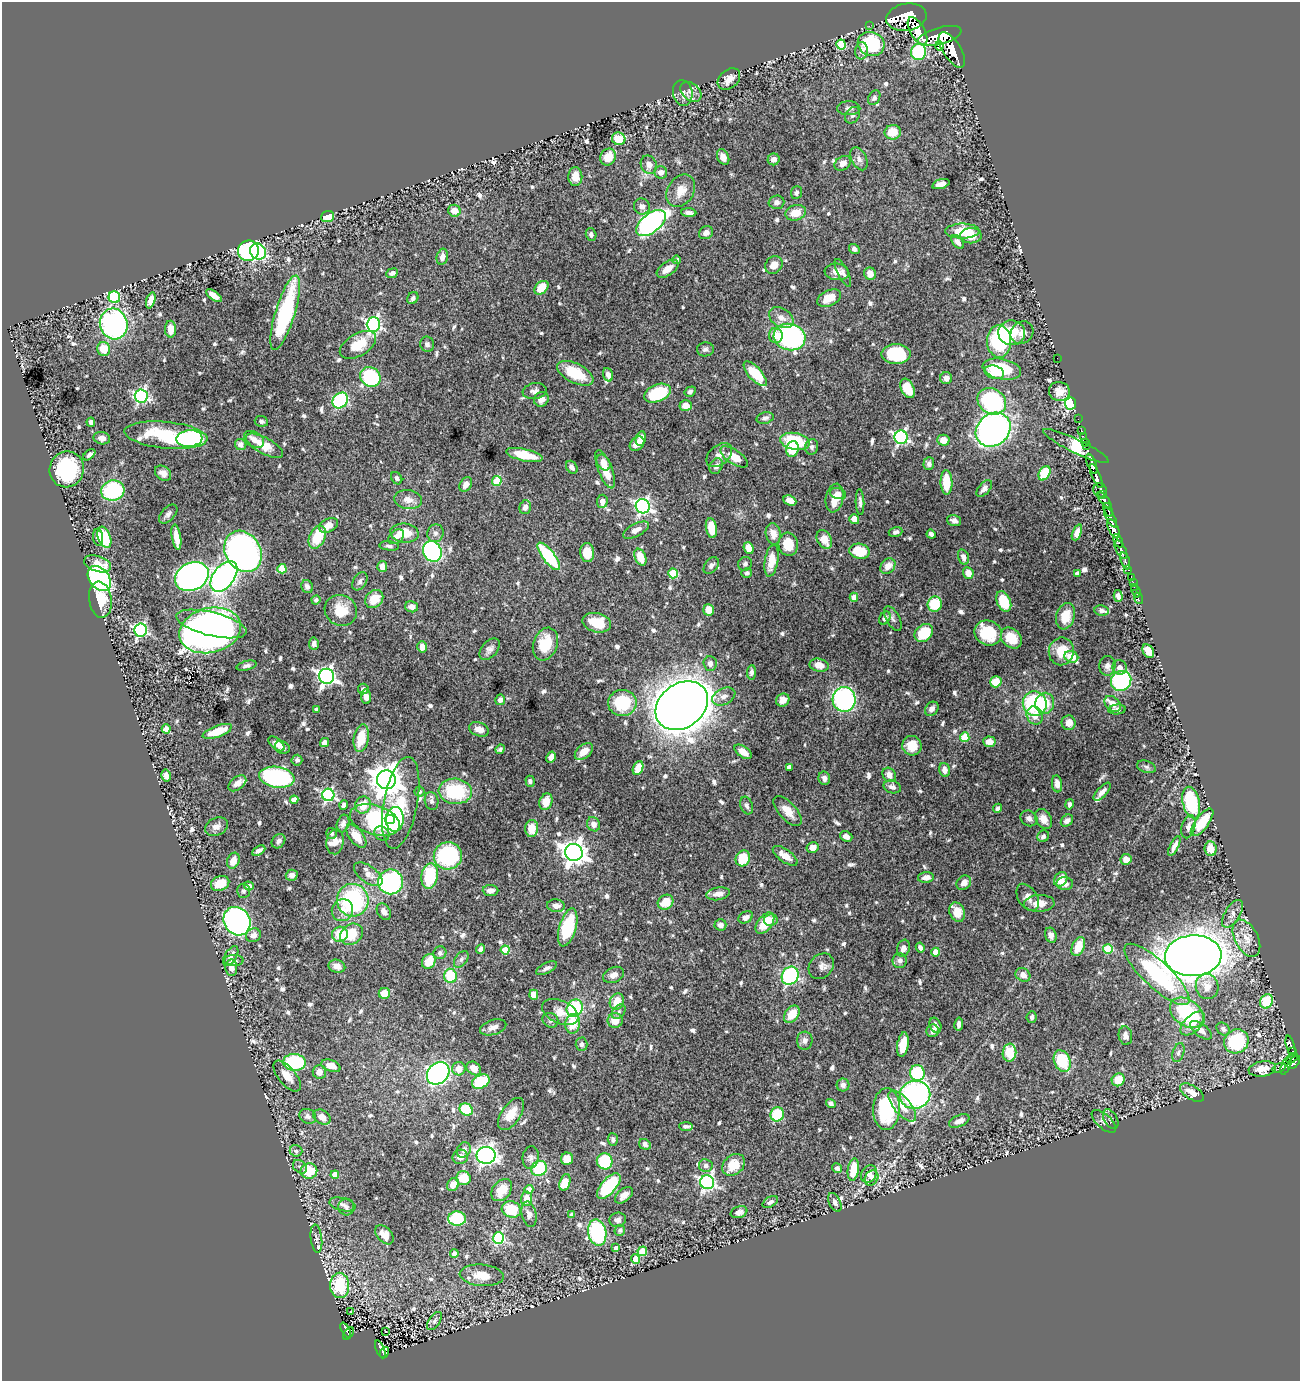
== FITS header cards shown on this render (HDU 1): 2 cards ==
NAXIS1  =                 1298
NAXIS2  =                 1379

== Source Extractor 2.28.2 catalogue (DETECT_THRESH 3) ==
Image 1298 x 1379 px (HDU 1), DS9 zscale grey, 1 PNG px = 1 image px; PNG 1302 x 1383 px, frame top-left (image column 1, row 1379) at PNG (2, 2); each listed source drawn as its Kron ellipse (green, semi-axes under 4 px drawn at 4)
Background 1.41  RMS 0.014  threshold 0.0407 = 3 sigma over >= 5 px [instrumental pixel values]
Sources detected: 765; of the 765, the 500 brightest by FLUX_AUTO listed and drawn (265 fainter detections omitted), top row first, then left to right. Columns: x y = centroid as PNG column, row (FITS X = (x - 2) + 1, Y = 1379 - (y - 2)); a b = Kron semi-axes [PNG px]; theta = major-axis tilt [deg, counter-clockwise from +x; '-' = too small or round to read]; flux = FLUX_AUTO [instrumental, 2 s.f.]
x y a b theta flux
906 17 20 13 10 7500
869 26 2 2 - 12
918 31 15 7 -61 4500
940 36 22 8 15 6500
841 44 5 4 - 28
871 44 13 12 - 68
939 46 4 3 - 480
952 50 20 9 -58 5700
861 51 8 6 82 3.6
919 52 8 7 - 72
729 79 12 9 41 8.8
691 92 12 8 -41 5.5
683 93 13 9 -82 5.6
874 98 8 5 61 2.6
849 108 11 7 -1 3.5
853 115 9 6 56 3.3
893 132 8 7 - 17
619 139 7 6 - 19
608 157 9 7 58 15
723 157 8 5 -64 6.4
774 159 6 5 - 5.6
859 159 12 7 -63 4.6
843 163 9 6 36 5.2
649 165 9 8 - 5.6
661 172 6 6 - 4.9
575 176 9 7 88 9.7
941 184 9 4 17 7.2
681 191 17 13 57 14
796 193 6 5 - 3
776 202 8 6 2 3.7
642 206 8 7 - 4.8
454 211 6 6 - 11
689 213 7 4 -4 3.5
796 213 10 7 15 15
327 216 6 5 - 17
651 223 17 9 39 270
962 231 17 7 0 25
706 233 7 6 - 5
591 234 6 5 - 3
971 236 10 7 0 10
958 242 8 5 -54 4.2
854 249 5 4 - 3.7
248 251 10 10 - 140
258 252 8 7 - 99
442 257 8 5 78 4.4
677 260 4 4 - 2.8
774 265 9 8 - 8.9
667 269 12 6 35 9
837 272 12 8 -6 7.3
392 273 6 4 22 3.6
843 273 15 5 -64 3.6
870 274 6 6 - 9
541 288 8 5 42 17
214 296 9 4 -36 7.7
114 297 6 6 - 85
413 298 6 5 - 2.6
829 298 13 7 26 15
151 300 8 4 72 8.7
285 313 39 9 73 100
781 318 13 9 -33 7.9
114 324 15 14 - 200
373 324 7 6 - 200
171 329 8 5 -88 9.6
1012 333 13 12 - 39
1022 333 12 10 44 6.6
776 336 7 7 - 9.2
790 337 16 13 -14 190
999 341 16 12 -88 78
427 344 8 7 - 3
358 345 20 11 30 21
104 349 7 6 - 17
705 349 8 7 - 2.9
896 354 14 10 0 58
1057 358 2 2 - 22
1002 369 19 10 -11 46
994 372 10 6 -15 13
575 373 20 9 -27 32
755 374 15 6 -47 32
608 375 7 4 -71 6.2
370 377 10 9 - 97
946 378 6 6 - 5.7
907 388 10 6 -65 21
535 391 12 8 8 4.4
1059 391 10 9 - 8.2
690 392 6 4 31 2.6
657 393 14 8 22 49
141 396 6 6 - 210
541 399 8 7 - 6.8
340 400 9 7 46 120
992 401 15 12 -32 110
1071 403 6 5 - 180
686 406 6 5 - 9.4
765 418 8 5 15 2.8
1078 419 2 2 - 22
261 421 6 5 - 2.6
91 422 4 4 - 3.3
993 430 19 15 41 350
1081 430 2 2 - 20
166 435 42 13 -6 63
1083 436 2 2 - 22
901 437 7 6 - 190
102 438 8 6 -11 4.8
189 439 13 8 5 170
254 439 11 7 -33 6.5
641 439 7 5 77 12
943 440 6 5 - 11
795 441 15 8 -11 54
1085 442 2 2 - 25
241 444 6 5 - 4.9
637 444 8 6 43 8.3
264 446 21 8 -28 18
1076 446 36 7 -26 80
1086 446 3 2 - 34
812 447 8 6 76 3.6
792 449 8 6 76 20
89 455 7 4 40 2.8
524 455 18 6 -13 25
719 455 15 9 40 7
734 457 16 7 -33 16
603 462 8 6 -56 7.7
929 464 6 5 - 3.8
1092 464 11 4 -69 1800
716 466 8 6 62 4.5
572 467 7 5 -55 3.8
67 469 18 17 - 75
605 469 20 7 -69 20
163 473 9 6 -36 5.7
1044 473 8 5 60 32
1096 476 13 3 -67 1900
397 478 7 5 -55 2.7
497 481 5 4 - 33
946 482 12 6 -89 24
466 485 8 5 55 5.7
984 489 10 5 49 4.9
113 490 11 10 - 79
1100 490 7 6 - 210
838 494 8 5 -17 4
1103 494 3 3 - 180
834 498 14 8 78 14
408 500 14 9 -7 8.3
790 500 7 4 -24 5.2
1104 500 9 4 -51 920
602 501 6 5 - 7.3
860 502 13 4 -87 3.3
643 506 7 7 - 250
525 507 7 5 72 5.2
1108 510 7 3 -73 510
168 514 11 6 47 4
1110 518 11 4 -60 780
854 519 5 5 - 7.7
954 521 7 5 -17 4.3
328 525 10 6 28 10
711 528 10 5 -80 22
1114 529 10 5 -65 2500
636 530 14 6 27 7.5
895 532 7 5 17 2.5
1077 532 8 4 67 6.1
405 533 14 9 -6 21
435 533 9 8 - 4.2
773 534 11 7 -79 8.1
931 534 5 4 - 3.1
98 537 8 5 -83 5.9
104 537 11 6 -69 28
176 537 13 4 -81 12
317 537 12 8 67 31
396 537 9 6 43 7
824 539 10 7 -63 13
1118 541 7 3 -63 650
788 544 11 9 -81 18
389 546 10 4 -6 2.6
749 548 6 5 - 9.8
1121 550 10 4 -61 1700
243 551 22 17 -57 430
432 551 10 9 - 190
859 551 10 7 -12 28
587 552 9 7 -84 17
549 556 17 6 -52 73
640 557 9 5 -68 17
963 557 8 5 -75 4.5
772 561 16 6 80 17
1125 561 9 3 -72 350
98 564 14 8 -17 11
745 564 7 6 - 2.6
382 566 5 5 - 7.1
711 566 9 6 52 3.6
888 566 8 6 46 9.6
282 569 4 4 - 24
1128 569 3 3 - 140
673 573 5 5 - 41
747 573 5 4 - 2.8
968 573 6 5 - 10
1077 573 4 4 - 4.2
192 576 17 13 26 460
224 576 17 10 53 370
1131 577 4 2 - 66
99 579 14 9 -51 230
360 581 10 6 59 3.4
1133 582 2 2 - 15
307 586 7 5 -67 3.2
1134 587 2 2 - 19
1136 591 7 2 -69 28
1118 596 6 4 -75 4.1
854 597 4 4 - 9.7
1138 598 6 3 -69 39
374 599 10 8 43 18
100 600 18 11 -81 23
316 600 5 4 - 2.6
1004 601 11 6 -66 30
935 604 7 7 - 32
412 607 6 5 - 5.3
341 610 16 15 - 21
709 610 6 5 - 12
1101 611 7 5 -8 2.8
1065 616 13 9 74 15
885 618 7 5 58 3.7
893 618 13 6 -61 3.5
597 623 14 9 -14 27
211 624 36 11 -14 300
141 630 6 6 - 180
210 630 31 22 14 780
924 633 10 8 41 35
988 633 14 12 -24 30
1011 638 12 9 -44 17
314 644 6 5 - 3.1
545 644 17 12 70 28
422 647 6 5 - 6.9
490 649 13 7 50 4.2
1061 651 14 12 79 21
1148 651 7 5 -61 16
1071 657 7 5 -23 14
710 663 7 6 - 4.6
819 665 10 6 -12 10
246 666 10 4 15 2.6
1107 666 10 8 86 4.2
1120 667 7 7 - 4.3
751 672 7 4 86 2.5
326 676 7 7 - 350
1121 681 10 9 - 160
996 682 6 5 - 20
363 689 5 5 - 3.3
724 696 12 8 26 5.8
366 697 7 5 -84 5.6
844 699 12 11 - 140
500 700 5 5 - 4.2
783 700 7 6 - 6.8
622 703 14 13 - 41
1035 703 12 12 - 100
1045 703 11 9 80 18
1113 704 9 6 -43 6.7
682 706 28 22 37 2800
316 709 4 4 - 2.5
932 709 8 6 50 4.2
1117 709 8 5 6 4.1
1035 715 9 8 - 8.9
1069 723 7 7 - 6.3
166 729 4 4 - 12
479 729 10 7 -20 7.7
217 731 15 5 20 19
965 737 5 4 - 37
361 738 14 7 80 22
324 742 5 4 - 4.6
989 742 6 5 - 10
277 744 10 5 -40 7.6
912 746 10 9 - 13
282 747 8 6 -24 3.4
500 749 5 4 - 2.7
584 751 10 6 40 12
743 752 10 5 -36 8.6
551 757 6 4 62 6.8
297 760 5 5 - 2.8
789 767 4 4 - 7.7
1146 767 10 6 -18 2.5
638 768 7 5 68 12
945 770 7 5 -74 5.7
889 775 7 6 - 7.1
166 776 6 4 -75 5.8
277 777 18 10 -9 170
824 778 6 6 - 4.4
386 780 9 9 - 1700
530 781 6 4 -70 2.9
237 783 10 6 38 5.7
1057 784 8 5 -82 5
892 787 9 6 -17 4.3
419 791 5 5 - 2.6
455 791 16 12 -6 56
1102 792 11 5 47 4.7
328 795 6 6 - 150
294 800 4 4 - 8.5
432 801 9 6 -77 3.3
546 802 9 6 70 12
401 803 46 17 80 51
1191 803 16 8 -76 72
1069 804 5 4 - 2.6
344 805 5 4 - 2.8
363 805 9 7 72 16
747 806 9 6 -70 2.9
998 808 5 4 - 2.5
787 811 18 8 -48 11
1029 818 9 7 -34 3.4
395 819 12 9 86 85
1044 819 11 7 -61 7.3
375 820 25 14 -17 100
390 820 5 4 - 26
1067 821 7 5 44 3.7
1202 822 16 6 53 30
343 824 9 6 73 3.4
594 824 7 6 - 4.9
216 827 12 8 25 6.5
1188 827 12 6 75 5.5
532 828 8 6 85 14
332 833 5 5 - 2.5
382 833 8 6 -38 3.6
356 836 13 7 -51 15
1043 836 6 5 - 2.8
846 837 6 5 - 4.9
278 841 8 6 50 3.5
335 842 12 8 82 6.6
1174 846 11 4 64 4.9
813 847 6 5 - 7.4
1211 849 7 6 - 16
259 851 7 4 29 3.1
574 852 9 8 - 870
448 856 14 13 - 83
785 856 14 6 -35 9.4
743 858 8 7 - 25
1126 859 5 5 - 6.5
233 861 8 6 69 12
368 874 16 8 -36 7.5
292 875 6 5 - 4.6
430 876 13 8 81 49
926 878 8 5 2 6.9
1061 879 8 6 56 13
390 882 12 12 - 120
220 883 9 7 25 21
964 883 8 6 43 6
1065 883 8 6 -3 5.3
249 886 5 4 - 4.3
490 890 8 5 -2 4.7
243 891 7 6 - 2.5
718 894 12 6 10 6
1028 897 15 9 -58 6
353 900 16 15 - 110
666 902 8 7 - 17
1039 903 15 8 3 11
556 906 9 6 -6 6.3
342 910 11 10 - 9.1
384 912 9 6 -59 5.4
957 912 10 7 -67 13
1232 914 15 7 58 6
746 917 7 5 30 4.5
771 920 7 6 - 6
237 921 15 13 -57 310
765 923 12 7 52 22
720 925 6 5 - 4.2
568 927 19 8 74 52
340 934 8 7 - 21
351 934 12 10 34 24
253 935 8 6 26 6.3
1051 935 8 6 -71 4.6
1246 938 20 11 -62 13
1078 946 10 6 66 19
903 948 9 6 72 4.5
920 948 5 4 - 2.9
481 949 5 4 - 4.2
1108 949 5 5 - 37
505 950 4 4 - 24
936 952 4 4 - 15
440 953 6 6 - 2.9
231 956 11 6 58 4.7
1193 956 28 20 2 1400
461 959 9 6 53 2.8
234 961 10 5 1 3.8
429 961 8 6 62 15
900 961 7 7 - 3.9
337 966 8 6 -13 5.9
821 966 14 11 47 5.9
231 968 8 6 -87 8.4
547 968 11 5 25 3.2
1157 974 42 13 -43 99
613 975 11 7 24 5.4
1023 975 8 6 -36 5.9
450 976 7 6 - 35
790 976 9 8 - 130
1207 986 13 11 -81 11
384 993 5 5 - 15
534 995 5 4 - 13
1267 1001 7 6 - 32
617 1002 8 7 - 15
575 1008 9 7 64 75
560 1012 19 11 -23 11
619 1012 8 6 50 2.7
1187 1013 18 13 -36 73
792 1014 9 6 53 18
1032 1017 6 5 - 2.6
550 1020 8 7 - 2.7
615 1021 7 7 - 12
1193 1023 15 8 43 13
573 1024 10 7 81 18
959 1024 6 4 81 3.3
935 1025 8 5 -68 4.3
493 1027 13 7 17 6.4
1223 1029 7 5 -42 3.1
1201 1030 13 6 -37 6.5
933 1031 6 6 - 5.6
1125 1036 9 6 -81 5
805 1041 9 8 - 4.2
1236 1041 13 11 38 64
582 1044 7 6 - 2.5
903 1045 12 5 81 17
1290 1046 10 4 -76 350
1293 1051 3 2 - 170
1009 1053 9 7 82 24
1178 1053 10 5 71 3
1292 1058 6 3 43 480
1062 1061 11 8 -66 34
294 1062 11 8 -3 83
1294 1062 8 4 47 1000
1286 1065 10 4 66 210
331 1066 10 6 -19 11
474 1068 8 6 -39 9.1
1279 1068 7 3 20 120
459 1069 7 6 - 10
1262 1069 13 7 8 9.9
319 1072 7 6 - 8.1
438 1073 12 10 48 280
917 1073 8 7 - 72
287 1076 19 8 -50 11
1118 1080 7 6 - 19
481 1082 9 6 28 42
843 1085 6 6 - 4.1
1192 1093 13 6 -32 10
915 1095 15 14 - 190
831 1104 5 4 - 3
902 1106 19 8 -50 14
886 1109 21 13 89 78
466 1110 7 5 -33 41
511 1114 18 9 56 15
777 1114 7 6 - 36
308 1116 8 7 - 4.3
322 1117 9 6 -31 10
1111 1119 11 6 -60 2.5
959 1121 11 5 24 6.2
1104 1121 15 7 -42 4.1
686 1126 7 4 -1 2.9
613 1140 6 5 - 2.5
645 1144 6 5 - 3.6
464 1150 8 6 59 4.9
296 1151 6 5 - 2.5
486 1155 9 8 - 340
460 1157 8 7 - 5.8
531 1158 11 8 81 3.5
567 1159 6 6 - 12
605 1161 8 8 - 45
734 1165 12 9 40 17
706 1166 7 6 - 3.1
300 1167 8 6 -41 2.7
539 1168 8 7 - 49
837 1168 5 4 - 3.3
853 1169 11 5 82 20
309 1171 8 7 - 28
869 1174 9 7 53 4.8
335 1175 4 4 - 11
463 1178 7 7 - 19
872 1178 8 6 61 3.3
565 1182 8 5 73 20
707 1182 7 7 - 240
453 1185 7 5 53 9.1
609 1186 15 7 48 62
529 1189 4 4 - 9.1
502 1190 12 8 49 16
624 1195 10 6 39 5.5
526 1199 7 5 85 11
770 1202 8 5 31 3.7
835 1202 10 5 -65 3.5
342 1204 13 6 -15 4.4
346 1207 8 8 - 3.4
511 1209 10 8 -15 31
739 1212 8 5 20 4.3
529 1214 13 7 -77 4.1
572 1215 4 4 - 4
457 1219 9 7 -3 54
618 1220 8 7 - 4.2
620 1230 5 5 - 3
597 1232 13 9 -79 100
384 1235 11 7 -46 11
499 1238 6 5 - 92
316 1239 14 5 -83 3.3
616 1248 4 4 - 5.5
642 1251 5 4 - 25
454 1254 4 4 - 4.9
636 1259 5 4 - 17
482 1275 22 10 -5 15
340 1285 12 9 -89 44
351 1311 3 3 - 3.5
434 1321 10 5 54 2.8
346 1330 8 3 -62 200
386 1331 3 3 - 4.6
348 1333 7 3 51 160
380 1349 9 3 -67 210
384 1353 6 4 61 230
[265 fainter detections neither listed nor drawn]